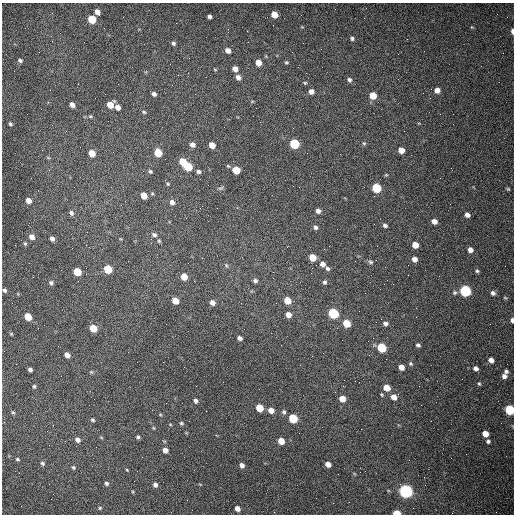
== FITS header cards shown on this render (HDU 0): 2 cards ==
NAXIS1  =                  512 /fastest changing axis
NAXIS2  =                  512 /next to fastest changing axis

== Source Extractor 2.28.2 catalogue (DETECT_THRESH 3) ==
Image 512 x 512 px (HDU 0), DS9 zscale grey, 1 PNG px = 1 image px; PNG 516 x 516 px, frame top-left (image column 1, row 512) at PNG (2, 3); no overlay
Background 1490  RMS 22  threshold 66.9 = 3 sigma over >= 5 px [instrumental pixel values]
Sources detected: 148; all 148 listed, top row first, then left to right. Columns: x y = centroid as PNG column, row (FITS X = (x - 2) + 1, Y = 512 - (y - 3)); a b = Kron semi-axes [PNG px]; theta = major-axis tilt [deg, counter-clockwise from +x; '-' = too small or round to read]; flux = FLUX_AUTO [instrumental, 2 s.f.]
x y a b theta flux
97 12 5 4 - 8500
274 15 5 5 - 20000
209 17 4 4 - 3800
92 19 6 5 - 52000
512 31 5 3 - 5400
51 36 3 2 - 1400
352 38 5 4 - 2900
173 43 5 5 - 3000
228 50 6 5 - 7700
20 60 5 4 - 3200
286 62 5 4 - 2100
258 63 5 5 - 15000
235 69 5 5 - 9200
215 70 5 3 - 1300
238 77 6 5 - 6700
349 80 6 5 - 3800
305 83 5 5 - 1900
437 90 6 5 - 8700
311 91 5 5 - 8400
105 94 2 2 - 650
154 94 5 4 - 5200
373 95 5 5 - 27000
252 101 5 3 - 1400
72 105 5 4 - 7900
110 105 6 5 - 21000
118 107 5 4 - 8500
144 112 6 4 -18 2300
90 116 6 4 20 2100
10 124 4 3 - 2300
293 128 2 2 - 780
404 131 2 2 - 570
364 143 5 4 - 2200
294 144 6 5 - 100000
192 145 6 5 - 7300
212 145 5 5 - 15000
401 150 5 5 - 14000
92 153 6 5 - 20000
158 153 6 5 - 41000
48 157 6 4 -20 1700
183 162 5 5 - 28000
188 166 6 5 - 70000
236 170 6 5 - 32000
150 171 5 4 - 2500
198 172 5 4 - 3900
168 184 5 4 - 1700
299 187 2 2 - 1000
221 188 9 4 25 2800
376 188 6 5 - 75000
508 189 4 4 - 1800
144 195 5 5 - 20000
28 201 5 5 - 12000
172 202 6 6 - 6300
318 211 5 5 - 5900
71 213 7 5 -73 4100
467 215 5 4 - 6400
434 221 5 5 - 8100
385 225 5 4 - 3700
315 227 5 5 - 3800
154 235 7 5 -31 4100
32 237 6 5 - 10000
52 239 5 4 - 6000
159 241 4 4 - 1900
25 243 5 4 - 2000
415 245 5 5 - 18000
470 250 5 5 - 8000
312 257 5 5 - 29000
414 259 5 5 - 7700
371 262 7 6 - 3300
323 264 6 6 - 7700
226 265 7 4 -55 2100
312 268 2 2 - 770
327 268 5 5 - 3500
108 269 6 5 - 60000
477 271 5 4 - 2500
77 272 5 5 - 50000
184 276 5 5 - 23000
273 278 2 2 - 700
255 281 6 5 - 3800
324 282 6 5 - 3300
51 283 6 5 - 3300
4 290 5 4 - 3100
465 291 6 5 - 200000
455 292 6 6 - 3200
493 293 6 6 - 4400
505 298 5 3 - 1500
287 300 5 5 - 28000
175 301 5 5 - 21000
212 302 6 5 - 8100
276 303 3 2 - 1300
333 313 6 5 - 140000
288 315 6 5 - 11000
28 317 5 5 - 39000
381 319 2 2 - 850
512 320 5 3 - 4400
346 323 6 5 - 34000
385 323 6 5 - 4300
93 328 5 5 - 34000
11 334 5 4 - 1500
240 338 5 4 - 5400
418 345 5 4 - 3100
382 348 6 5 - 75000
67 355 5 4 - 11000
491 360 5 5 - 7800
410 364 5 5 - 2400
401 367 5 5 - 11000
476 368 5 4 - 5600
30 369 4 3 - 4100
506 371 4 4 - 3400
91 372 5 5 - 1700
504 376 6 6 - 5800
479 384 6 4 -62 1800
34 386 4 4 - 2300
387 388 6 5 - 19000
394 397 6 6 - 12000
342 399 6 5 - 15000
195 401 5 4 - 4100
260 408 5 5 - 34000
271 410 5 5 - 12000
510 410 6 5 - 120000
13 412 5 4 - 1800
284 412 6 5 - 3200
293 418 6 5 - 69000
93 420 5 4 - 2300
189 421 2 2 - 670
181 423 6 4 -15 2100
153 428 5 3 - 1400
485 434 5 5 - 14000
101 437 6 3 -20 1400
138 437 5 4 - 2600
77 440 6 5 - 7000
281 441 5 5 - 20000
488 441 5 5 - 3300
165 450 5 5 - 8700
17 459 5 4 - 2000
42 463 5 5 - 3100
328 464 5 4 - 9400
242 465 5 4 - 6000
73 467 5 4 - 2100
127 470 4 3 - 1300
107 483 5 4 - 2800
200 484 5 3 - 1200
155 485 5 4 - 5400
406 491 6 5 - 500000
133 492 5 3 - 1400
316 498 2 2 - 3500
100 508 4 4 - 1700
237 509 5 5 - 9600
396 513 5 3 - 42000
At the frame edge (FLAGS 8, measured only in part): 5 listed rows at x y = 512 31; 4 290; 512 320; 510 410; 396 513